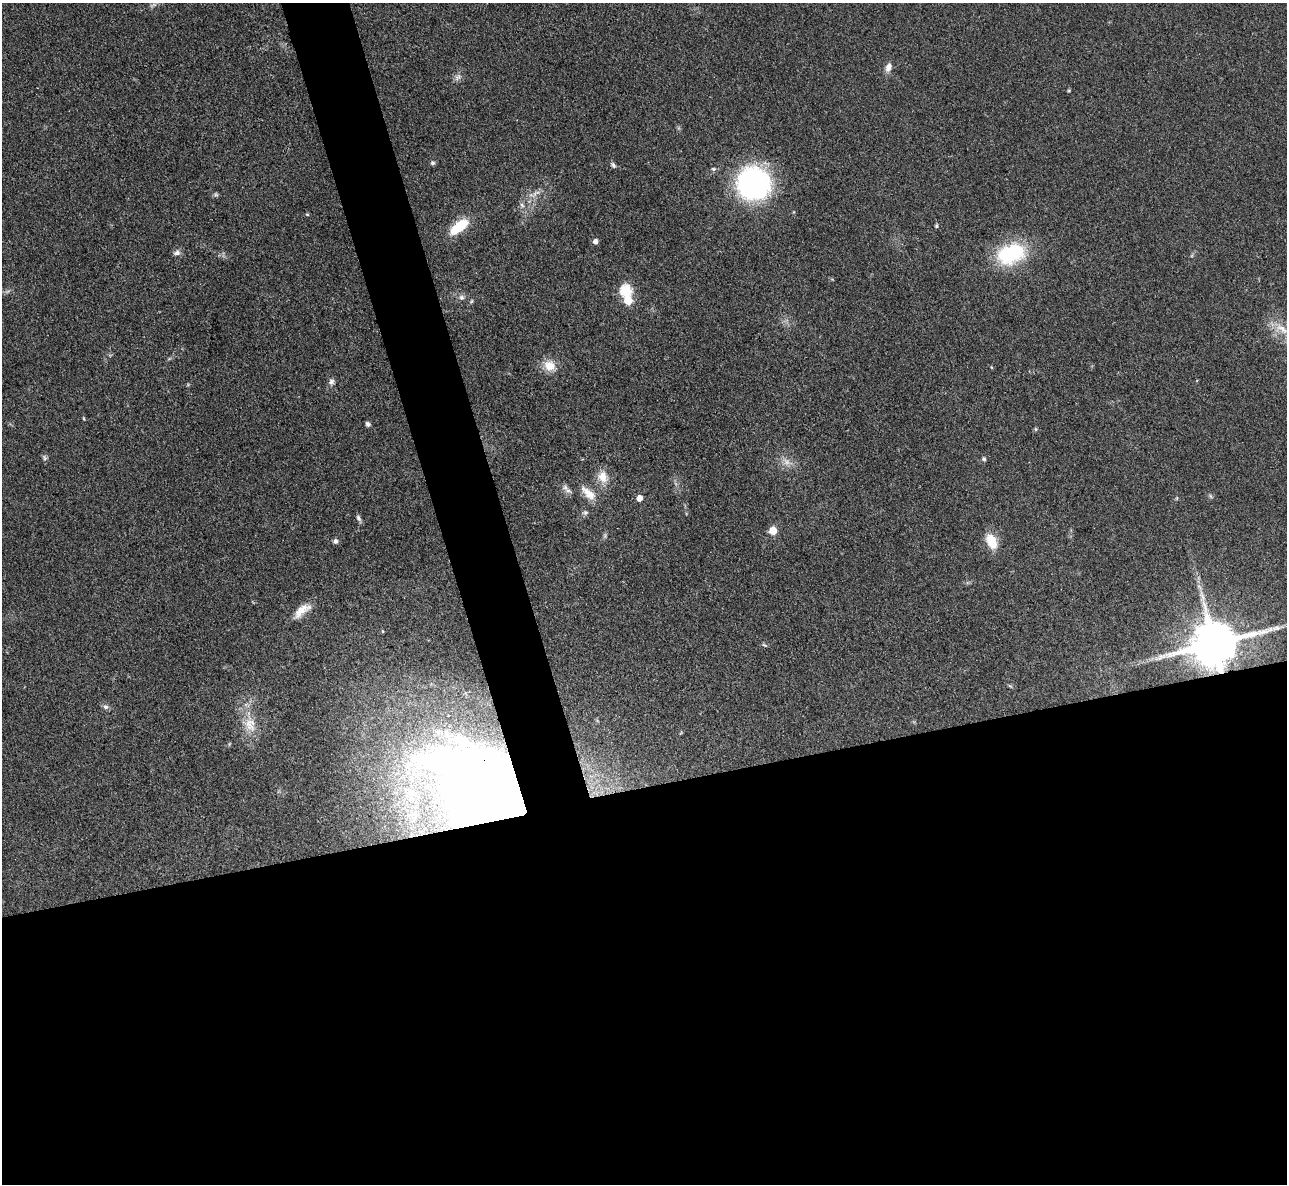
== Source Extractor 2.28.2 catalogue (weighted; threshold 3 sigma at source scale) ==
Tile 15 of 4 x 4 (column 3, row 4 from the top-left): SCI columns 2582-3866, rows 269-1450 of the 5162 x 5140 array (HDU 1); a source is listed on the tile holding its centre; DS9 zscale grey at full resolution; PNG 1289 x 1186 px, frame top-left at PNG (2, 3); no overlay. Shown black and unused: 37% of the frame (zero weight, under 3 of 4 exposures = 2% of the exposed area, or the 3 px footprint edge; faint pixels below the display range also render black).
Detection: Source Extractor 2.28.2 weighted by HDU 2 'WHT'; one run over the whole footprint, this tile lists its part. Background 0.0792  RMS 0.0058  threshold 0.0262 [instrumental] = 3 sigma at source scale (4.5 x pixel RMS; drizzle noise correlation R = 1.50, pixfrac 1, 0.05/0.05 arcsec/px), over >= 5 px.
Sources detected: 52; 1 inside a brighter listed object's ellipse — not listed separately; the other 51 listed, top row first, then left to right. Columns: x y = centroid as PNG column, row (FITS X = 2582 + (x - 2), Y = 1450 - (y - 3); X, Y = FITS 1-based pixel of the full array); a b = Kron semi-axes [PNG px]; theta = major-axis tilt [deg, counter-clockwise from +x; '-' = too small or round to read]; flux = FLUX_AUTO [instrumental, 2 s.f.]
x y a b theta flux
153 5 11 5 18 1.6
888 67 12 7 68 3.7
458 77 12 7 41 2.6
1069 90 5 3 - 0.58
432 163 6 5 - 1.2
613 165 8 5 -62 1.4
714 169 7 5 -1 1.2
754 183 27 25 -36 150
216 194 6 6 - 1.1
535 194 11 5 56 2.5
522 205 7 5 -46 1.6
307 214 6 4 -2 0.65
936 226 5 4 - 0.96
459 227 24 10 38 19
595 241 5 5 - 2.9
177 253 10 7 16 2.3
1011 254 37 25 20 42
626 291 6 6 - 56
462 297 7 7 - 2
628 300 6 6 - 14
471 301 6 4 59 0.82
1282 329 25 9 -37 9.9
550 366 17 14 -27 8.2
991 367 5 3 - 0.49
331 381 9 7 86 2.1
84 419 6 3 -71 0.57
368 424 5 4 - 1.8
1036 429 6 4 -89 0.73
45 458 8 5 -74 1.3
984 459 5 4 - 1.4
787 462 17 9 -31 5.1
603 477 18 13 -76 8.2
565 487 9 7 -55 2.5
588 493 24 10 -43 7.9
1210 496 6 4 -87 0.95
639 498 5 5 - 5.4
585 512 7 6 - 1.5
358 518 10 5 -65 1.7
773 531 5 5 - 15
605 536 8 4 -90 1.1
335 541 6 6 - 1.8
991 541 18 11 -65 12
1199 587 10 4 -45 1.8
302 610 25 10 38 8.3
382 631 4 4 - 0.7
1214 644 14 12 14 3300
764 645 8 4 -27 0.95
1010 686 7 4 -43 0.78
106 707 7 7 - 1.9
250 724 24 17 -72 13
486 792 108 67 -33 930
Overlapping masked pixels (flux is a lower limit): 2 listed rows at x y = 1214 644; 486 792
Isophote crosses this tile's border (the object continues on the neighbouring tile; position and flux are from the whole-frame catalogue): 1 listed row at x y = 1282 329